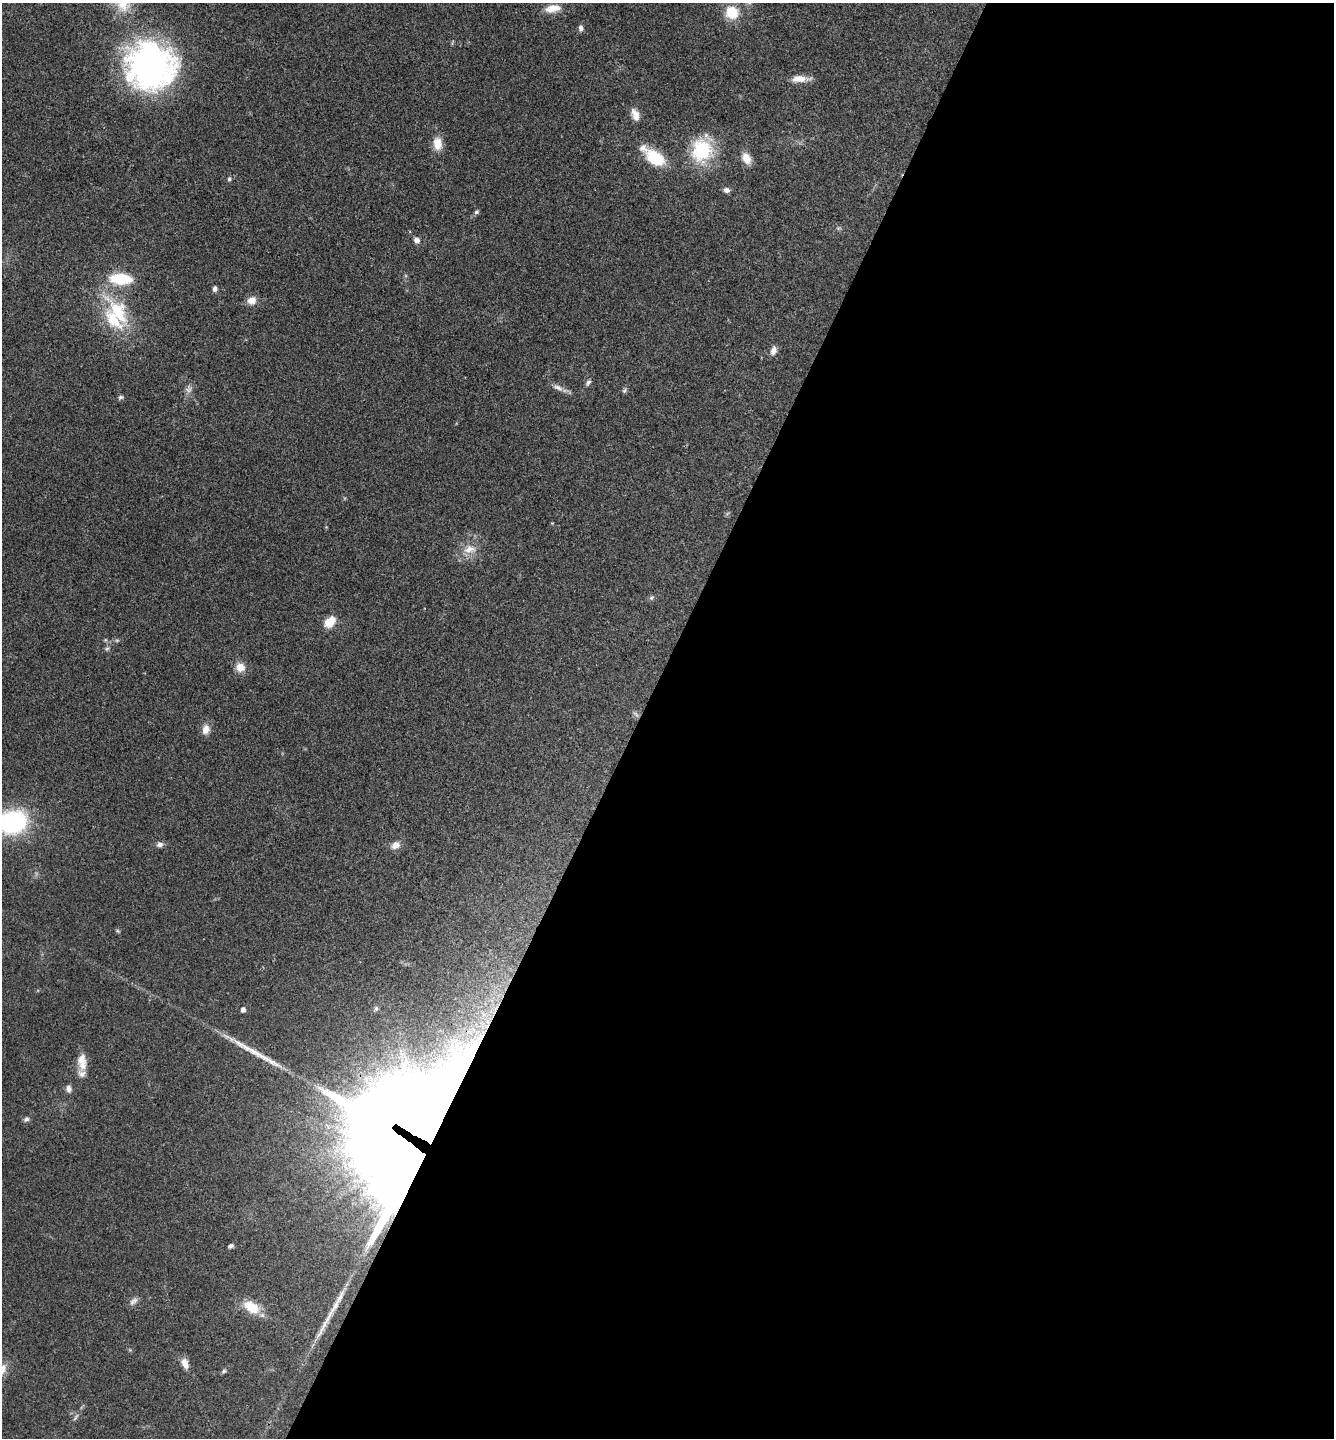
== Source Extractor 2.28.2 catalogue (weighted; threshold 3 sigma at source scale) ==
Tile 12 of 4 x 4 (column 4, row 3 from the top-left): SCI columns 4144-5475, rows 1442-2877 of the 5761 x 5752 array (HDU 1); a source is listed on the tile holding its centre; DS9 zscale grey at full resolution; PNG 1336 x 1440 px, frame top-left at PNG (2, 3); no overlay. Shown black and unused: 52% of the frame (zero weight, under 3 of 4 exposures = <1% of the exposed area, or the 3 px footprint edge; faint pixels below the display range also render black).
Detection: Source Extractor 2.28.2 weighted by HDU 2 'WHT'; one run over the whole footprint, this tile lists its part. Background 0.0754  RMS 0.0059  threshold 0.0265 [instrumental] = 3 sigma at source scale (4.5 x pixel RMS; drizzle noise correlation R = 1.50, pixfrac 1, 0.05/0.05 arcsec/px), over >= 5 px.
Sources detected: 57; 1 too faint to see at this stretch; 2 inside a brighter object's white glare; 1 long thin detection or spike segment (spike, bleed or trail) — not listed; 3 inside a brighter listed object's ellipse — not listed separately; the other 50 listed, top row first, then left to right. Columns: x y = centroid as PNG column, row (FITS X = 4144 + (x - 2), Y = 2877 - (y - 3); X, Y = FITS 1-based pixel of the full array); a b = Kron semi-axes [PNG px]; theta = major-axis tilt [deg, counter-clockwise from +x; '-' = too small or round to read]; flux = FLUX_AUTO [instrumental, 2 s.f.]
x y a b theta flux
553 8 19 9 11 7.2
732 12 14 13 - 14
581 28 8 5 -81 2
150 66 53 49 -15 170
800 79 22 8 1 6.6
635 115 16 8 -69 5.1
437 143 16 11 -85 7.6
702 150 31 25 75 35
655 158 16 10 -33 33
746 158 14 9 -59 6.5
229 179 5 5 - 0.97
726 190 7 6 - 2.4
476 212 7 5 32 1.1
417 240 7 6 - 3.1
121 279 17 9 -4 34
215 289 6 5 - 2.2
252 300 11 10 - 5.1
118 312 54 21 -57 38
773 350 11 7 71 3.3
588 382 8 5 46 1.5
558 387 16 7 -26 3.5
189 389 11 9 76 3.1
624 390 7 5 68 1.1
121 397 8 6 22 1.3
469 549 18 11 13 7.9
651 598 7 6 - 1.2
330 622 13 9 43 9.3
107 649 7 5 66 1.2
240 667 12 11 - 6.1
636 714 10 4 -45 1.5
206 729 13 9 77 4.6
12 822 21 17 12 90
160 844 9 7 8 2.2
395 845 9 8 - 4.4
118 931 6 4 -13 0.77
376 1008 6 5 - 1.1
243 1009 5 4 - 2.8
258 1054 55 8 -29 15
82 1062 22 11 -86 7.8
69 1089 8 6 -78 2.6
26 1119 7 6 - 1.7
426 1129 70 63 6 3600
230 1246 6 4 27 1.4
133 1301 14 8 41 2.7
336 1303 56 7 61 16
251 1307 19 11 -33 15
185 1363 13 7 -67 4.9
2 1370 20 10 56 7.1
224 1371 7 5 53 1.1
75 1417 12 4 53 1.5
Overlapping masked pixels (flux is a lower limit): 2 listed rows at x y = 426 1129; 336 1303
Isophote crosses this tile's border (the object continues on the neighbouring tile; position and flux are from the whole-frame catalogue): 2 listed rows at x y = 12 822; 2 1370